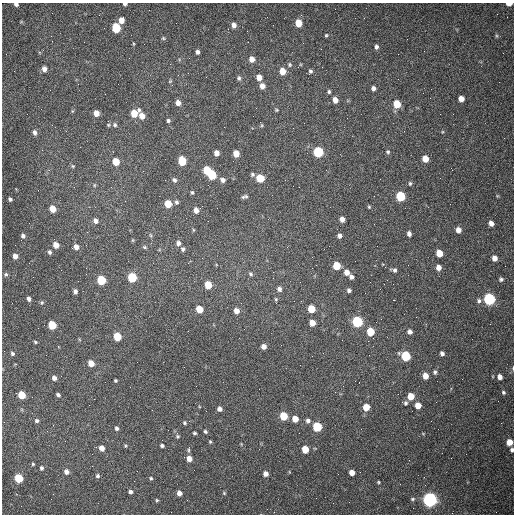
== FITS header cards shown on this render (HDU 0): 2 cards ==
NAXIS1  =                  512 /fastest changing axis
NAXIS2  =                  512 /next to fastest changing axis

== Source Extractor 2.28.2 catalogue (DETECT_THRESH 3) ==
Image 512 x 512 px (HDU 0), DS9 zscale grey, 1 PNG px = 1 image px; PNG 516 x 516 px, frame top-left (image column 1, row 512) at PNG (2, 3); no overlay
Background 1470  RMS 22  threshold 65.5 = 3 sigma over >= 5 px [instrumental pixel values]
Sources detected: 174; all 174 listed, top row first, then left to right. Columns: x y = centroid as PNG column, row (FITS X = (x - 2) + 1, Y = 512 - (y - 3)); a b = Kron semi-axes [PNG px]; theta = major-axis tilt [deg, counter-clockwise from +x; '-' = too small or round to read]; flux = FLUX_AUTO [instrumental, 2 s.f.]
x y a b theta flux
16 4 4 3 - 3900
125 4 4 3 - 3100
509 4 5 3 - 11000
121 20 5 5 - 12000
298 23 5 5 - 28000
234 25 6 5 - 6700
116 28 6 5 - 79000
326 35 4 4 - 1700
51 36 2 2 - 1400
496 36 6 4 -89 1800
163 38 5 4 - 1900
376 47 5 4 - 3900
197 52 4 4 - 4100
252 59 6 5 - 11000
290 65 6 6 - 2700
44 69 6 5 - 6400
282 71 6 5 - 20000
310 71 5 5 - 2900
259 77 5 5 - 12000
239 78 6 4 -80 2900
170 81 5 3 - 1500
262 86 5 5 - 9300
373 88 5 4 - 4800
329 92 5 4 - 2500
105 94 2 2 - 660
461 99 5 5 - 10000
335 100 6 5 - 11000
178 103 5 5 - 8100
397 104 6 5 - 36000
276 110 4 3 - 1600
96 113 5 5 - 12000
134 113 7 5 44 32000
142 116 6 5 - 13000
168 121 5 5 - 2700
108 125 5 4 - 1800
115 125 7 6 - 3400
262 125 5 3 - 1500
293 128 2 2 - 770
404 131 2 2 - 640
34 132 7 5 -71 5000
318 152 6 5 - 130000
388 152 5 5 - 2500
216 153 5 4 - 9200
236 153 5 5 - 20000
425 159 5 5 - 18000
116 161 5 5 - 29000
182 161 6 5 - 58000
73 166 5 4 - 2000
207 170 5 5 - 40000
252 174 5 5 - 2600
212 175 6 5 - 97000
260 178 5 5 - 45000
174 180 5 5 - 3700
223 180 6 5 - 5400
410 183 6 4 76 2300
94 185 5 4 - 1700
299 187 2 2 - 960
192 192 4 4 - 2000
400 196 6 5 - 100000
244 197 7 4 12 3100
10 199 4 3 - 2900
176 202 6 5 - 2800
168 204 5 5 - 29000
369 207 4 4 - 1600
53 209 5 5 - 20000
196 210 6 5 - 8300
342 219 5 4 - 8000
96 221 6 5 - 5500
491 223 5 4 - 8400
193 230 5 3 - 1400
458 230 5 5 - 9800
409 234 5 4 - 5100
150 235 6 3 -70 1700
23 236 6 5 - 4400
339 236 5 5 - 4800
178 243 6 5 - 5400
56 245 5 5 - 15000
76 247 5 5 - 9500
145 247 5 4 - 2000
183 249 6 5 - 2900
49 252 5 5 - 3100
439 253 5 5 - 24000
15 256 6 5 - 8600
494 258 5 5 - 9700
337 266 5 5 - 38000
438 267 5 5 - 10000
312 268 2 2 - 850
394 270 7 5 -19 3700
346 272 6 5 - 10000
6 274 6 5 - 2900
251 274 6 5 - 2600
132 277 6 5 - 89000
351 277 5 4 - 4700
273 278 2 2 - 820
501 279 5 5 - 3000
101 280 6 5 - 77000
208 285 5 5 - 34000
279 289 6 6 - 5300
349 290 4 4 - 3600
75 291 4 4 - 4600
29 299 5 4 - 4800
276 299 5 4 - 1800
489 299 6 5 - 260000
479 301 6 6 - 3700
42 303 6 5 - 2300
276 303 3 2 - 1400
199 309 5 5 - 29000
311 309 5 5 - 38000
236 311 6 5 - 10000
357 322 6 5 - 190000
312 323 5 5 - 15000
52 325 5 5 - 59000
370 332 6 5 - 46000
410 332 5 4 - 5800
117 336 6 5 - 50000
35 342 4 3 - 1900
264 346 5 5 - 7200
12 353 5 4 - 3000
442 353 4 4 - 3800
406 356 6 5 - 100000
91 363 5 5 - 17000
16 364 4 4 - 1200
513 368 6 3 -84 1900
435 372 5 4 - 2900
425 376 5 5 - 14000
500 377 6 5 - 7500
54 378 5 4 - 6400
115 380 3 3 - 1700
503 392 6 5 - 2700
22 395 5 5 - 43000
58 395 4 3 - 3400
411 396 5 5 - 24000
94 399 2 2 - 690
406 403 6 5 - 2900
418 405 5 5 - 15000
366 407 6 5 - 20000
219 409 4 4 - 5600
283 416 5 5 - 47000
295 419 5 5 - 16000
37 421 5 5 - 3100
189 421 3 3 - 830
308 421 6 6 - 4400
185 423 5 4 - 2200
317 427 5 5 - 93000
117 428 5 4 - 3200
205 431 4 4 - 2500
194 433 4 3 - 2200
178 436 5 5 - 2200
210 442 4 3 - 1700
509 442 5 5 - 19000
126 446 5 4 - 1700
162 446 4 4 - 3100
102 448 5 5 - 10000
305 449 5 5 - 26000
189 450 7 3 90 2300
512 450 5 4 - 3200
189 459 5 4 - 12000
33 464 4 4 - 1700
41 468 5 4 - 2800
66 472 6 5 - 5200
352 473 5 5 - 13000
266 474 5 4 - 7800
97 476 5 5 - 2800
19 478 5 5 - 68000
151 478 4 4 - 1900
378 482 3 3 - 1500
400 484 2 2 - 670
130 492 4 4 - 3700
179 493 5 5 - 7500
224 493 5 5 - 1800
316 498 2 2 - 3500
412 499 6 4 15 2400
157 500 4 4 - 1800
430 500 6 6 - 670000
At the frame edge (FLAGS 8, measured only in part): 6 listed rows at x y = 16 4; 125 4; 509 4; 513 368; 509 442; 512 450